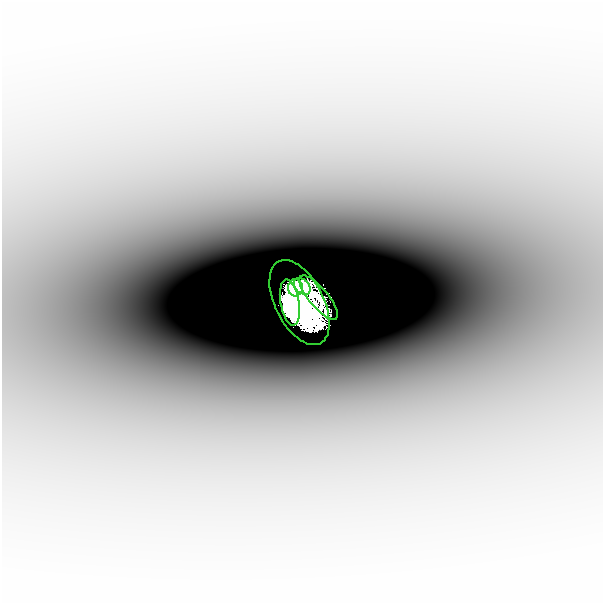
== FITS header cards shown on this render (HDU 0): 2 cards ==
NAXIS1  =                  601
NAXIS2  =                  601

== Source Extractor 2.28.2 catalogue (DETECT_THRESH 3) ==
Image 601 x 601 px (HDU 0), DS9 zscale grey, 1 PNG px = 1 image px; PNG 605 x 605 px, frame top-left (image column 1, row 601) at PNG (2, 0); each listed source drawn as its Kron ellipse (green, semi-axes under 4 px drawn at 4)
Background -2.95e-04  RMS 6.2e-05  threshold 1.86e-04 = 3 sigma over >= 5 px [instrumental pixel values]
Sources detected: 5; all 5 listed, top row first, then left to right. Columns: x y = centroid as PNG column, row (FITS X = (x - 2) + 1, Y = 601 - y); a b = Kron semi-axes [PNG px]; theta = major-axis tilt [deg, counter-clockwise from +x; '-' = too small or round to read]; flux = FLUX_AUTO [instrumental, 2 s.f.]
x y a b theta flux
302 284 10 7 -44 5.5
295 286 8 7 - 3.7
319 296 27 9 -50 3.6
290 300 23 9 -80 10
299 300 46 24 -63 27